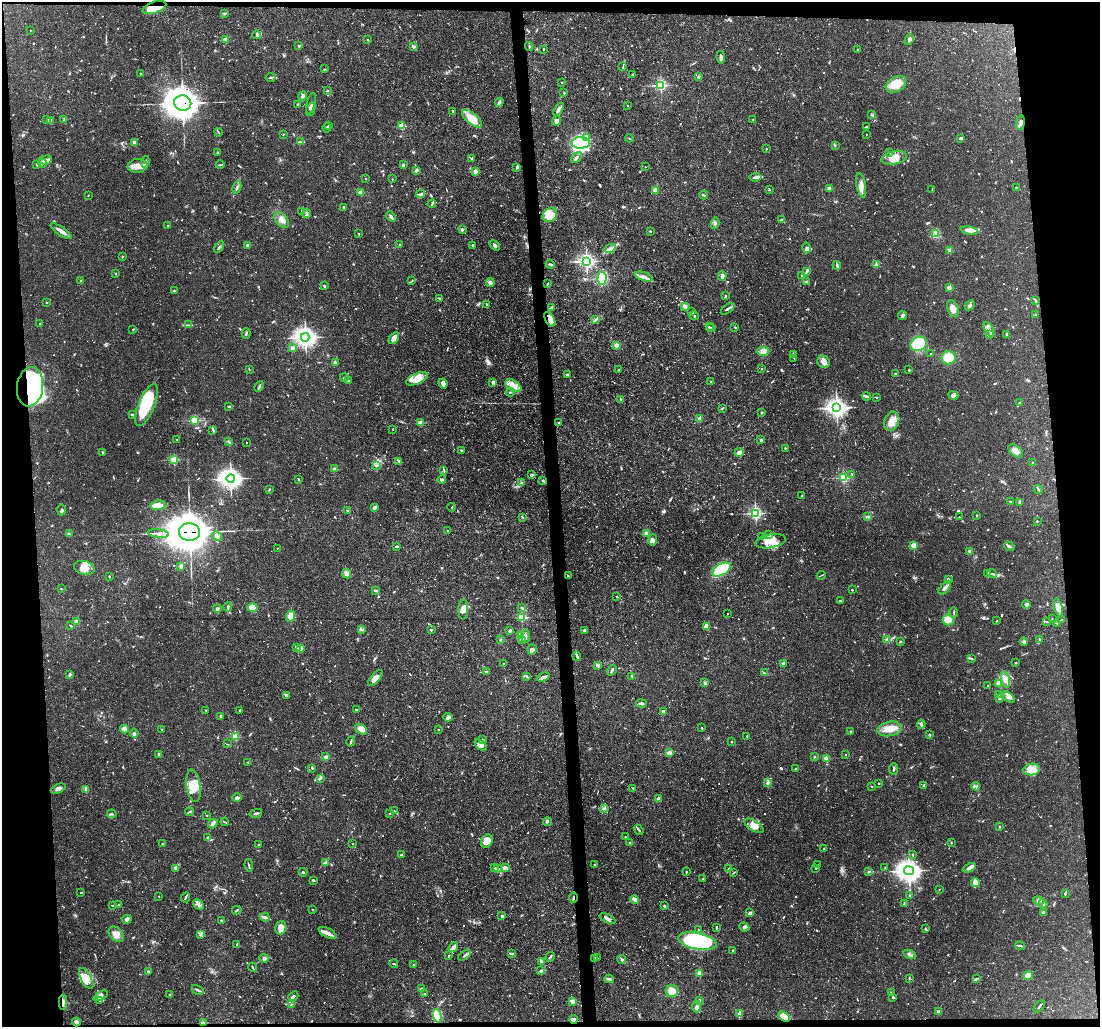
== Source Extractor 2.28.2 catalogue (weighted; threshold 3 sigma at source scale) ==
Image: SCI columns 1-4390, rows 122-4218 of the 4390 x 4363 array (HDU 1 of 3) = the unmasked area's bounding box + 8 px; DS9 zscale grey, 4 x 4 block average (1 PNG px = mean of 4 x 4 image px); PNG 1102 x 1029 px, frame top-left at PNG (2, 2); each listed source drawn as its Kron ellipse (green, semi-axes under 4 px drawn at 4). Shown black and unused: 9% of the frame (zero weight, under 3 of 5 exposures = <1% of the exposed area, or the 3 px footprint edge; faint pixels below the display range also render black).
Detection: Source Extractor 2.28.2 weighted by HDU 2 'WHT'. Background 0.133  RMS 0.0051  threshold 0.0228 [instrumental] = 3 sigma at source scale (4.5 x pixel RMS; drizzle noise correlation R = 1.50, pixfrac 1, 0.05/0.05 arcsec/px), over >= 5 px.
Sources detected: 1197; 6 too faint to see at this stretch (4 x 4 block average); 4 inside a brighter object's white glare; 5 cosmic-ray / hot-pixel residue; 3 long thin detections or spike segments (spike, bleed or trail) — neither listed nor drawn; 35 coinciding with a brighter row at this scale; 89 inside a brighter listed object's ellipse — not listed separately; of the other 1055, all 500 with FLUX_AUTO >= 2.33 (the completeness limit of this list) listed and drawn (555 fainter detections not listed), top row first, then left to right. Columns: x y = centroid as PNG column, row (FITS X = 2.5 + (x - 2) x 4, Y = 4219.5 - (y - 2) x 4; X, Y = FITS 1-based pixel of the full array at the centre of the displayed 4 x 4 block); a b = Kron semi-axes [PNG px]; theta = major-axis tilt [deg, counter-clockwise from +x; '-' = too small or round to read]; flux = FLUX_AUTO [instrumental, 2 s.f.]
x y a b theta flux
154 7 12 5 19 77
225 13 3 2 - 2.9
30 30 2 2 - 3.3
257 35 4 3 - 6.5
226 40 2 2 - 92
368 40 2 2 - 3.9
909 40 6 2 65 6
299 46 3 2 - 4.6
529 46 4 2 - 3.3
413 47 3 2 - 7.2
544 49 2 2 - 3.2
857 49 2 2 - 3
721 57 6 3 -81 10
623 67 3 2 - 2.5
325 69 3 2 - 2.7
140 73 2 2 - 2.6
632 74 2 2 - 3.3
698 76 3 2 - 3.4
271 77 5 2 - 3.7
562 83 2 2 - 4.3
896 84 11 7 31 64
661 85 2 2 - 550
327 91 3 2 - 3.1
564 93 2 2 - 3.1
303 96 4 3 - 8.1
499 102 4 2 - 15
183 103 8 7 - 7000
311 103 10 3 76 7.8
298 104 2 2 - 3.2
627 105 2 2 - 2.5
311 109 7 3 69 11
558 109 7 2 57 17
453 112 4 2 - 6.1
871 114 3 2 - 2.5
472 119 12 5 -40 63
47 120 3 2 - 3.5
50 120 4 2 - 4.5
64 120 3 2 - 3.4
753 120 3 2 - 3.3
557 121 4 3 - 23
1020 123 7 3 79 12
329 125 3 2 - 3.1
402 126 2 2 - 160
867 127 3 2 - 8.2
327 128 5 2 - 3
219 132 4 2 - 3.1
283 134 2 2 - 2.6
866 134 2 2 - 2.9
587 137 3 2 - 4.5
629 138 4 2 - 2.4
961 138 4 2 - 9
300 142 3 2 - 3.8
134 143 3 3 - 9.3
581 143 9 5 2 190
835 145 3 2 - 3.1
766 149 2 2 - 5.4
217 152 2 2 - 8.4
889 152 2 2 - 2.9
576 157 6 3 43 9.9
472 158 3 2 - 3.9
894 158 13 6 11 56
45 160 7 2 15 9.5
146 162 6 2 75 5.5
42 163 5 3 - 7.7
37 164 3 3 - 3.6
220 165 4 2 - 3.6
404 165 4 2 - 4.5
138 166 10 7 7 28
517 167 3 3 - 3.8
645 167 2 2 - 4.6
416 170 3 2 - 8.3
475 172 2 2 - 73
756 177 6 3 9 8.4
365 179 2 2 - 2.9
392 179 2 2 - 3.4
861 185 12 4 -80 21
237 187 6 2 65 6.5
1016 187 2 2 - 6.5
829 188 2 2 - 54
769 189 3 2 - 2.4
655 190 3 2 - 32
932 190 2 2 - 2.6
361 192 2 2 - 96
421 194 5 3 - 5.9
88 195 2 2 - 2.4
704 195 4 2 - 3.4
432 204 4 2 - 4.2
344 207 2 2 - 5.9
302 211 4 2 - 4.3
307 213 5 3 - 8.3
550 215 8 6 46 28
391 216 5 3 - 7.4
282 220 9 5 -49 20
782 220 3 2 - 4.6
715 223 6 3 80 6.1
168 225 2 2 - 2.9
462 229 2 2 - 34
61 231 12 3 -34 19
650 231 2 2 - 6.9
969 231 8 4 -12 17
358 234 2 2 - 3.4
936 234 4 3 - 9.4
400 244 2 2 - 8.3
472 245 2 2 - 2.7
495 245 6 2 -46 10
248 246 2 2 - 44
219 247 6 2 55 4.7
610 248 6 3 27 10
807 248 5 3 - 7.3
950 250 2 2 - 35
122 257 2 2 - 8.9
586 261 2 2 - 1100
550 264 4 2 - 4.3
837 265 4 2 - 5.8
876 265 3 3 - 7
807 271 4 2 - 4.8
116 273 2 2 - 8
722 276 5 4 - 11
802 276 3 2 - 4.3
644 277 9 2 -17 13
602 278 6 4 88 170
81 281 3 2 - 3.3
412 281 3 2 - 2.6
490 282 4 4 - 10
807 282 4 2 - 4.5
547 284 3 2 - 2.6
324 286 2 2 - 5.2
950 288 3 3 - 5.1
174 291 2 2 - 3.5
726 296 2 2 - 7
440 298 3 2 - 4.2
1035 300 4 2 - 2.7
46 302 2 2 - 6
486 305 3 2 - 6.2
970 305 6 3 46 6.7
551 307 3 3 - 5.6
685 307 4 3 - 6.8
728 309 8 2 36 7
953 309 9 5 -70 23
692 312 2 2 - 6.3
1036 315 3 2 - 3.9
694 316 4 2 - 5
902 316 4 3 - 8.6
550 319 8 4 -59 17
596 319 2 2 - 3.1
40 324 2 2 - 3.1
188 325 3 2 - 3.4
709 327 2 2 - 4.7
735 327 2 2 - 2.7
711 328 4 2 - 4.2
989 329 8 2 -61 11
133 330 3 2 - 2.6
246 333 5 2 - 4.3
989 334 4 2 - 4.2
1006 334 2 2 - 3.5
305 337 4 3 - 2100
394 338 7 4 55 19
918 344 8 7 - 130
616 345 3 3 - 15
292 348 3 3 - 9.3
763 351 6 4 -1 20
793 354 4 2 - 3.9
931 354 2 2 - 2.3
794 358 3 2 - 2.4
948 358 7 6 - 82
824 362 6 6 - 20
335 363 2 2 - 46
249 369 3 2 - 2.7
761 369 2 2 - 2.8
619 370 2 2 - 2.6
909 370 2 2 - 8.7
567 374 3 2 - 3.5
895 374 2 2 - 11
344 377 4 2 - 3.9
417 379 11 5 23 33
349 380 2 2 - 2.6
711 381 3 2 - 2.6
493 382 3 2 - 11
443 383 5 3 - 15
513 386 9 5 -31 25
30 387 20 13 82 320
259 387 6 2 63 8.2
510 392 4 2 - 4.4
953 395 5 4 - 7.5
866 396 4 3 - 6.7
876 397 3 2 - 2.6
621 400 4 3 - 5.4
1019 403 4 3 - 6.4
146 405 22 8 68 230
229 406 3 2 - 3.1
723 408 3 2 - 2.4
837 408 3 3 - 2000
761 412 3 2 - 3.2
132 415 2 2 - 5.4
700 419 2 2 - 60
195 420 2 2 - 300
892 421 10 7 70 33
421 423 2 2 - 85
559 423 2 2 - 3.7
393 429 2 2 - 2.4
213 430 4 2 - 4.4
176 440 2 2 - 6.1
761 440 2 2 - 8.7
229 442 3 2 - 3.9
247 443 2 2 - 3.3
785 448 2 2 - 3.1
461 450 2 2 - 4.5
1016 451 8 5 -39 17
102 452 2 2 - 10
739 452 5 4 - 13
174 460 2 2 - 230
399 461 4 2 - 6
1032 463 2 2 - 2.6
376 466 3 2 - 5.6
335 469 2 2 - 26
444 471 3 2 - 2.7
852 474 2 2 - 2.4
532 475 2 2 - 33
231 478 4 4 - 2100
843 478 2 2 - 350
298 480 2 2 - 2.8
442 480 4 2 - 5.8
543 480 2 2 - 4
521 483 3 2 - 2.4
269 489 3 2 - 3
1038 489 5 2 - 5.1
802 496 2 2 - 11
1010 501 3 2 - 2.4
1019 502 3 2 - 3.5
158 505 7 4 4 28
375 507 4 2 - 13
452 507 4 2 - 2.6
61 510 6 2 89 5
347 511 2 2 - 12
755 513 2 2 - 710
977 515 2 2 - 13
868 516 3 2 - 3.7
522 517 3 2 - 2.7
959 517 2 2 - 3.2
1037 521 2 2 - 7.6
447 531 2 2 - 6.6
189 532 10 9 - 12000
647 533 2 2 - 84
69 534 3 2 - 8.8
159 534 10 3 -6 14
769 534 3 2 - 4
217 536 5 2 - 7
762 537 2 2 - 4.3
653 540 6 3 87 7.4
771 541 15 6 10 45
914 545 2 2 - 120
1009 546 6 3 -33 6.9
397 547 4 2 - 3.4
277 548 2 2 - 3.1
970 551 2 2 - 34
181 566 3 3 - 8.2
84 568 10 7 -14 34
721 569 10 5 29 63
346 573 5 3 - 12
988 573 4 2 - 2.7
992 574 5 2 - 7
821 575 4 2 - 2.6
568 576 3 2 - 3.3
109 577 2 2 - 3.1
948 580 4 3 - 5.4
945 588 8 2 49 15
61 589 2 2 - 2.7
376 590 3 2 - 7.1
852 590 2 2 - 8.5
617 597 2 2 - 7.5
841 601 3 2 - 5.6
1026 604 5 4 - 7.9
228 606 5 2 - 6.4
252 608 5 4 - 64
522 608 3 2 - 5.7
1058 608 10 4 -74 15
217 609 4 3 - 5.8
463 610 10 5 90 23
954 612 5 2 - 4.4
727 614 2 2 - 3.6
291 616 5 4 - 35
522 617 2 2 - 230
1052 619 4 2 - 2.7
948 620 5 5 - 22
1061 620 2 2 - 4.8
76 621 2 2 - 59
997 621 2 2 - 2.8
1046 622 4 2 - 3.3
1057 623 4 2 - 3.1
70 625 4 2 - 3.3
706 627 4 3 - 16
361 629 3 2 - 3.2
431 630 2 2 - 9.3
585 630 3 2 - 8.5
510 631 3 2 - 7.3
521 636 2 2 - 3.4
525 636 6 3 -84 9.1
521 639 3 2 - 3.9
1039 639 2 2 - 12
500 640 3 2 - 3.4
887 640 3 3 - 8.3
900 642 2 2 - 4.4
1024 642 4 3 - 6.1
296 647 3 2 - 3.1
300 649 4 3 - 12
532 649 5 4 - 13
577 656 4 2 - 10
971 658 3 2 - 5.7
1016 663 2 2 - 2.9
504 664 3 2 - 2.6
783 664 3 2 - 7.7
598 665 2 2 - 46
612 670 6 2 60 6
486 672 2 2 - 5.9
764 673 4 2 - 2.9
70 674 3 2 - 8.7
527 676 4 2 - 2.8
543 677 6 3 23 12
632 677 3 2 - 2.3
375 678 10 4 48 24
1006 680 8 3 -78 20
705 683 2 2 - 10
999 683 2 2 - 120
988 685 2 2 - 3.4
999 695 3 2 - 2.6
286 696 4 2 - 2.4
1009 697 7 3 -43 13
1000 699 3 2 - 3.4
641 703 5 2 - 8.2
356 709 3 2 - 3.1
206 710 2 2 - 3.4
240 710 2 2 - 2.9
663 712 3 3 - 15
221 716 3 3 - 5.5
448 717 5 2 - 5.1
921 724 4 3 - 5.5
702 728 3 2 - 2.4
124 729 4 4 - 12
162 729 2 2 - 3.2
361 729 6 4 -37 19
438 729 2 2 - 2.6
890 729 12 7 9 44
850 732 3 2 - 3
134 733 4 3 - 7.6
930 735 3 2 - 4.5
747 736 2 2 - 7.6
235 737 2 2 - 160
483 740 2 2 - 15
351 742 5 2 - 5.5
731 742 2 2 - 7
227 744 3 2 - 2.4
481 745 7 4 -43 20
669 753 2 2 - 79
159 754 3 2 - 2.9
846 755 2 2 - 5.4
326 757 2 2 - 73
815 757 2 2 - 9
826 758 2 2 - 82
248 762 2 2 - 3
312 768 3 2 - 2.7
795 769 2 2 - 9.5
894 769 6 2 85 5.3
1032 769 8 5 7 60
320 778 4 3 - 5.9
768 783 3 2 - 4
879 783 2 2 - 2.3
923 785 3 2 - 4.7
193 786 16 7 -81 54
872 786 2 2 - 2.4
976 786 4 3 - 5.6
633 788 2 2 - 3.7
58 789 8 3 24 12
85 789 3 2 - 4.3
237 798 4 3 - 14
659 799 2 2 - 50
604 808 3 2 - 4.3
394 811 3 2 - 3.2
190 812 4 2 - 2.9
256 813 6 2 13 5.9
112 814 5 2 - 4.5
390 814 2 2 - 2.6
207 815 2 2 - 5.9
225 822 4 2 - 3.3
548 822 4 2 - 3.6
213 824 5 2 - 18
754 826 10 5 -31 26
999 827 2 2 - 3.7
639 830 6 2 -49 5
208 837 3 2 - 2.6
626 837 3 2 - 3.1
487 841 7 5 60 38
353 843 2 2 - 2.9
630 843 2 2 - 8.8
951 843 2 2 - 3.1
163 844 3 2 - 2.4
258 844 2 2 - 2.8
824 849 2 2 - 5
913 854 3 2 - 3.4
401 855 2 2 - 18
325 862 4 2 - 6.2
249 865 6 2 -80 4.7
594 865 2 2 - 4.7
818 865 2 2 - 3.5
175 868 3 2 - 3.6
495 868 3 2 - 3.2
505 868 4 3 - 18
816 868 2 2 - 8.5
885 868 2 2 - 7.4
969 868 7 3 25 9.9
497 869 3 2 - 4.4
729 869 4 2 - 3.8
909 871 5 4 - 2500
303 872 4 2 - 3.9
686 872 2 2 - 6.7
869 872 3 2 - 3.3
733 873 3 2 - 2.5
703 879 3 2 - 3.4
313 880 3 2 - 5.2
975 883 4 2 - 42
939 889 2 2 - 3.6
81 893 2 2 - 3.7
1065 893 4 2 - 3.4
910 895 2 2 - 12
159 896 2 2 - 3.3
185 897 5 2 - 5.7
573 898 5 2 - 4.2
635 900 4 3 - 17
1038 901 5 4 - 9.6
904 903 4 2 - 2.7
1043 904 4 2 - 5.2
112 905 2 2 - 3.3
118 905 4 2 - 3.1
199 905 6 3 -43 10
664 906 2 2 - 5
312 909 2 2 - 2.3
237 910 5 2 - 5.1
750 913 4 3 - 4.9
1044 913 4 4 - 11
502 916 2 2 - 19
265 917 5 3 - 6.6
127 919 5 4 - 8.8
607 919 8 2 -24 10
221 920 4 2 - 2.8
716 927 3 2 - 4.8
744 927 5 4 - 6.8
281 928 7 5 71 34
925 928 3 2 - 2.9
698 929 2 2 - 3.9
328 933 10 4 -27 19
116 934 9 6 -46 23
201 934 3 2 - 2.8
698 941 20 8 -11 660
237 944 3 2 - 3.5
1020 946 5 2 - 4.3
453 947 5 4 - 12
733 950 2 2 - 7.1
512 954 4 2 - 3.5
910 954 6 3 -26 7.6
464 955 7 3 35 8.3
448 956 2 2 - 2.9
550 957 5 2 - 3.9
264 958 5 4 - 6.8
597 958 2 2 - 2.9
595 959 3 2 - 4.9
622 959 4 2 - 4.6
541 961 4 2 - 10
394 964 4 2 - 3.3
414 965 2 2 - 3.2
253 967 4 2 - 3.2
148 971 2 2 - 4.2
540 971 3 3 - 5.2
699 973 2 2 - 110
1028 975 5 4 - 23
86 978 11 5 -61 31
909 978 4 2 - 2.6
609 979 5 3 - 6.9
976 979 3 2 - 4
422 989 2 2 - 30
197 990 6 2 -29 5.7
672 991 6 6 - 31
891 993 2 2 - 23
425 994 3 2 - 2.9
170 995 2 2 - 3.2
101 996 8 3 28 11
293 996 5 3 - 6.8
893 997 3 2 - 5.1
699 1000 3 2 - 5.8
100 1001 4 2 - 4.6
572 1001 2 2 - 58
63 1002 7 3 -89 14
291 1004 3 2 - 2.6
697 1006 6 3 -90 8
1039 1006 7 2 50 5.9
938 1012 2 2 - 30
740 1013 3 3 - 21
437 1016 7 4 -70 91
784 1017 6 4 -32 53
573 1019 4 3 - 8.6
76 1022 4 3 - 11
203 1023 4 2 - 14
Overlapping masked pixels (flux is a lower limit): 11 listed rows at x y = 154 7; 183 103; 1020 123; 550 319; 30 387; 189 532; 573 898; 63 1002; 784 1017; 573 1019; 203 1023
Diffuse or blended objects may show on this block-average render without a row.